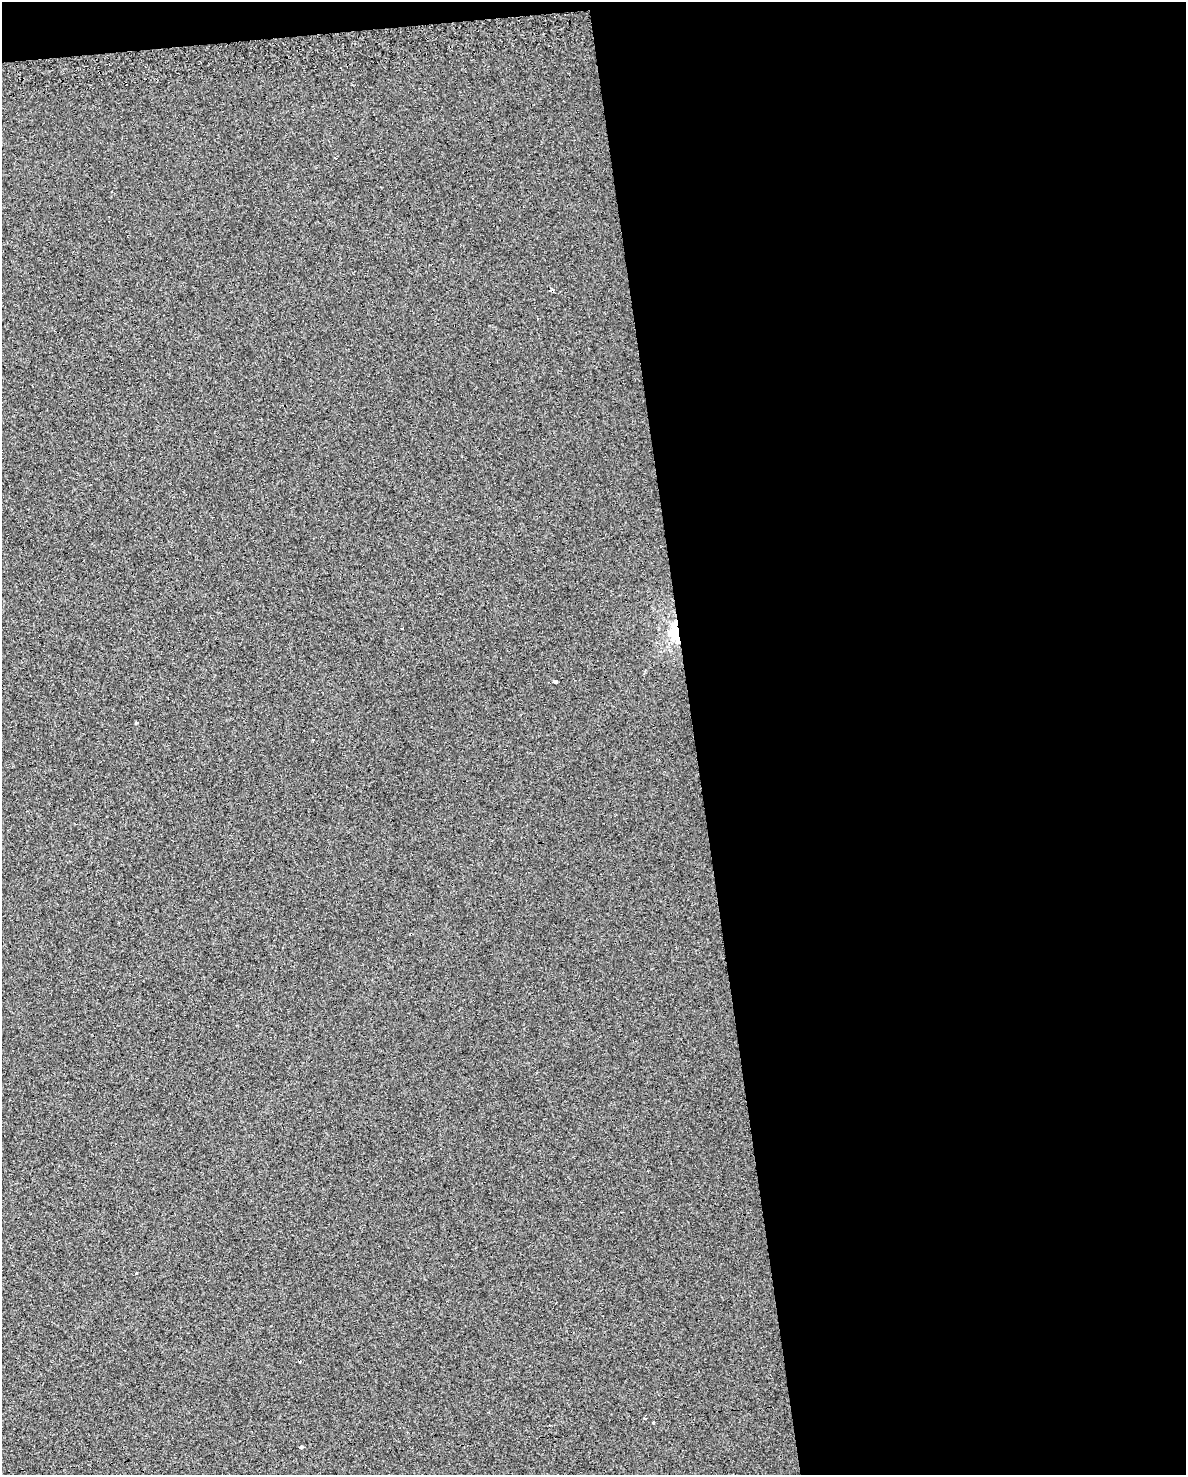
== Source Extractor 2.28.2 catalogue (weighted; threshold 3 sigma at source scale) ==
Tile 4 of 4 x 3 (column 4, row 1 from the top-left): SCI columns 3551-4734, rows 3044-4516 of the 4772 x 4534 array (HDU 1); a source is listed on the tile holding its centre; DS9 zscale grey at full resolution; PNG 1188 x 1477 px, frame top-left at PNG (2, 2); no overlay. Shown black and unused: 43% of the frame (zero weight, under 2 of 3 exposures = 3% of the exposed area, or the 3 px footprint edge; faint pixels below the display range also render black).
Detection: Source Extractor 2.28.2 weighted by HDU 2 'WHT'; one run over the whole footprint, this tile lists its part. Background 0.00241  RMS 0.012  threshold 0.054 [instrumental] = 3 sigma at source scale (4.5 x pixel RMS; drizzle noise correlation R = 1.50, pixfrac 1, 0.0396/0.0396 arcsec/px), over >= 5 px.
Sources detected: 13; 3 cosmic-ray / hot-pixel residue — not listed; the other 10 listed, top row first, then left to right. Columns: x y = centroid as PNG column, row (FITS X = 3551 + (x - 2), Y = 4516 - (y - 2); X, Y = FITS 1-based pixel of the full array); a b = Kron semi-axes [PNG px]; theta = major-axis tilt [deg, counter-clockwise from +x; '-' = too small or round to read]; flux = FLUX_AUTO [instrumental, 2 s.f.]
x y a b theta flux
552 290 4 3 - 19
676 631 10 6 89 100
554 682 4 3 - 25
136 723 3 3 - 11
313 740 3 3 - 6.1
622 1212 3 2 - 2.1
136 1273 3 3 - 7
645 1418 3 2 - 5.1
653 1423 3 3 - 3
301 1447 4 3 - 11
Overlapping masked pixels (flux is a lower limit): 2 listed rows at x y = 552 290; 676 631